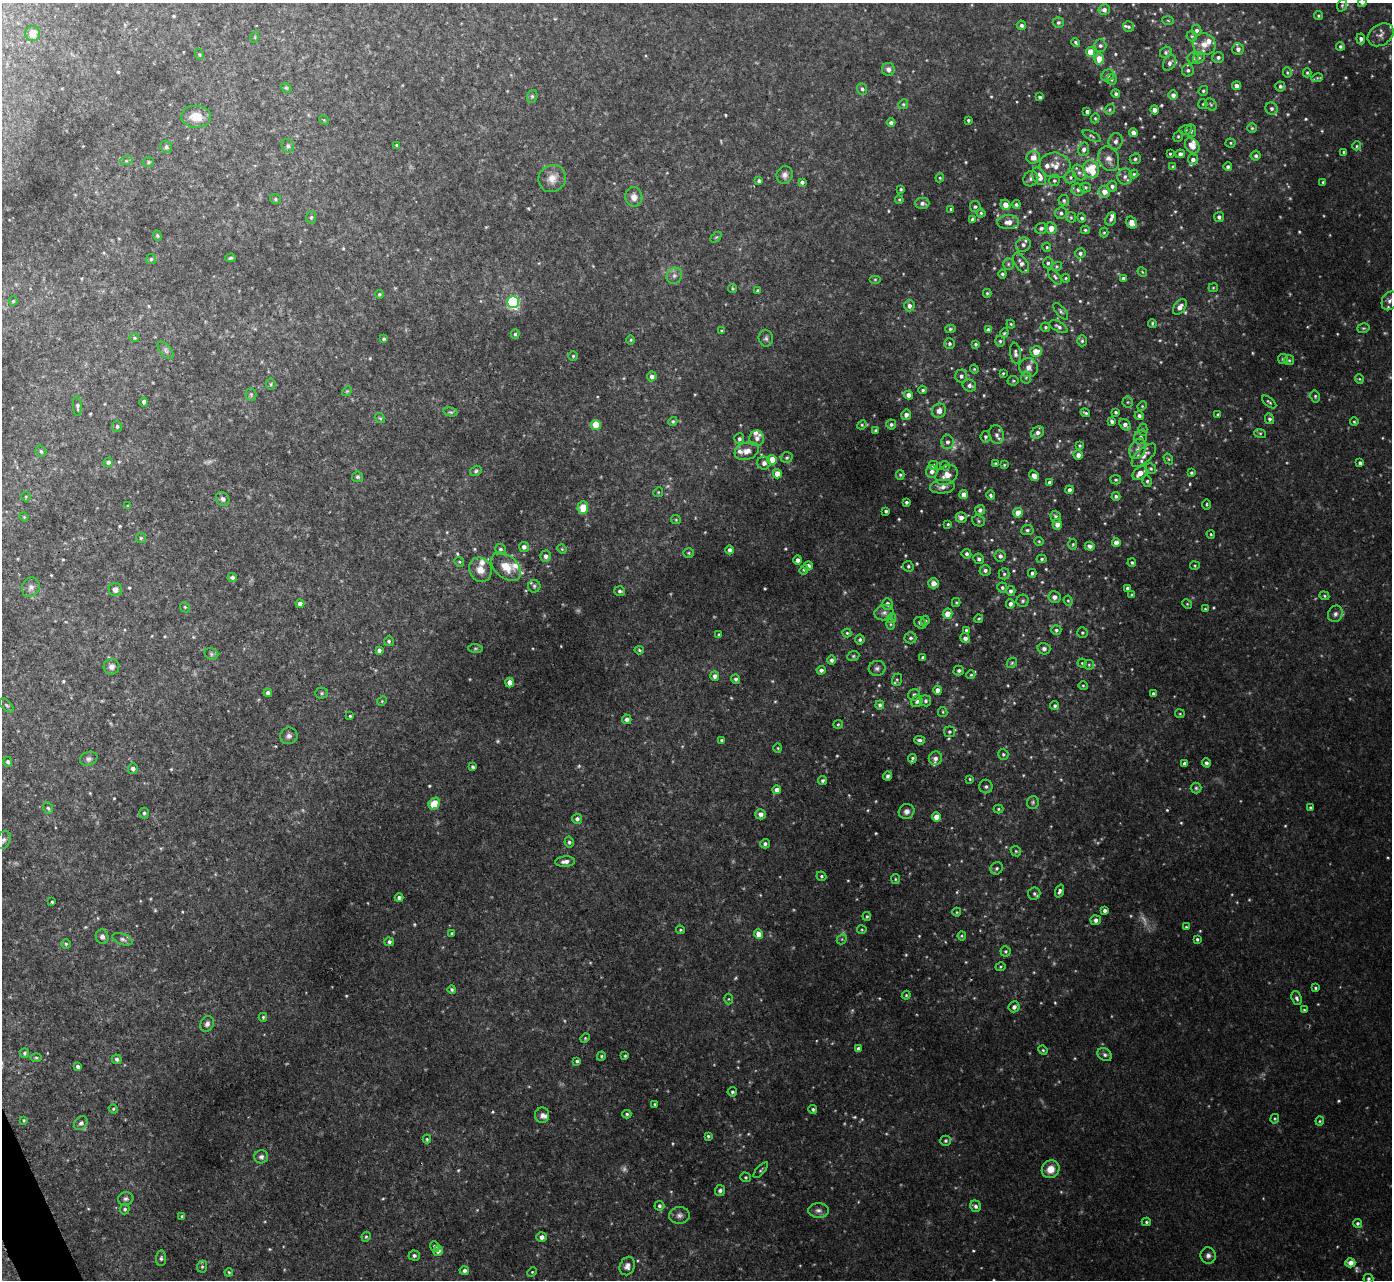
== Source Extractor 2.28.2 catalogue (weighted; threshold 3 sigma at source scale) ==
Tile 7 of 4 x 4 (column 3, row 2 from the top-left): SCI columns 2848-4237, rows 2711-3988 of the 5692 x 5724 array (HDU 1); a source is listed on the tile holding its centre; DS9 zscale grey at full resolution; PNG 1394 x 1282 px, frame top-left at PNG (2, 3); each listed source drawn as its Kron ellipse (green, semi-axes under 4 px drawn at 4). Shown black and unused: <1% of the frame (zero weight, under 2 of 3 exposures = <1% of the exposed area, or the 3 px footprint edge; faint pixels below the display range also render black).
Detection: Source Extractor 2.28.2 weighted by HDU 2 'WHT'; one run over the whole footprint, this tile lists its part. Background 0.0659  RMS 0.01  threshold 0.0456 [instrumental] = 3 sigma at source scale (4.5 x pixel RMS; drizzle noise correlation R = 1.50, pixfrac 1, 0.05/0.05 arcsec/px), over >= 5 px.
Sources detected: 647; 21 too faint to see at this stretch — neither listed nor drawn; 21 inside a brighter listed object's ellipse — not listed separately; of the other 605, all 500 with FLUX_AUTO >= 1.04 (the completeness limit of this list) listed and drawn (105 fainter detections not listed), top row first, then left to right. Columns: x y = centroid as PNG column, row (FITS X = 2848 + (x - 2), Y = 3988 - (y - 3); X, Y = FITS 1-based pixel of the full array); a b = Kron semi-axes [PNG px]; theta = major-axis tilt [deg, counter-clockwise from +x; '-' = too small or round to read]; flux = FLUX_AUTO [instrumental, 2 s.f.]
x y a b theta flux
1362 3 4 4 - 1.9
1342 5 6 4 69 1.6
1104 10 5 5 - 3.5
1318 16 4 4 - 1.4
1168 20 5 3 - 1
1058 22 5 5 - 2
1021 25 5 4 - 2.3
1129 27 5 5 - 1.7
1197 30 5 4 - 2.7
33 33 8 7 - 6.4
1381 35 14 10 33 5.5
1192 36 5 5 - 1.5
255 37 6 3 73 1.1
1361 39 5 4 - 2.6
1076 42 4 3 - 1.7
1204 44 11 11 - 9
1100 46 6 6 - 2.3
1340 46 4 4 - 2
1238 49 6 5 - 4.3
1091 52 5 4 - 21
1166 52 6 5 - 2
199 54 6 4 -72 1.1
1218 57 6 5 - 2.7
1193 58 6 5 - 2
1199 58 6 5 - 1.8
1099 59 5 4 - 17
1170 63 8 6 56 4
888 69 6 6 - 3.7
1188 70 6 6 - 2.5
1287 73 5 4 - 1.3
1307 73 4 4 - 1.3
1108 75 7 5 34 2.9
1317 78 6 4 16 1.3
1112 79 5 5 - 1.5
1236 86 4 4 - 4.3
1280 86 5 5 - 2
286 88 6 4 -41 1.3
862 89 6 5 - 2.4
1203 91 5 4 - 1.6
1116 94 4 4 - 2.4
1173 95 5 4 - 4.5
532 96 6 5 - 1.7
1040 97 4 3 - 2.1
903 104 5 4 - 1.4
1203 104 5 4 - 1.2
1211 104 7 5 -54 1.8
1272 109 6 6 - 2.7
1110 110 6 4 49 1.5
1155 110 5 4 - 6
1087 111 3 3 - 3
196 117 15 11 -2 15
1095 118 5 4 - 1.3
324 120 5 4 - 1
968 120 3 3 - 1.8
891 123 4 4 - 2.5
1252 128 5 5 - 1.4
1185 130 6 5 - 1.9
1191 131 6 5 - 2.1
1133 133 4 4 - 4.7
1092 136 10 4 -26 1.9
1178 136 6 4 68 1.4
1116 141 8 7 - 4.4
1231 143 5 4 - 1.2
397 145 3 2 - 1.2
288 146 7 6 - 2.4
1192 146 8 6 -51 9.7
1357 146 4 4 - 1.2
166 147 6 5 - 2.1
1084 149 7 5 79 3.5
1344 152 3 3 - 1.8
1170 154 3 3 - 1.1
1180 154 5 4 - 3.8
1256 156 5 5 - 2.4
1033 157 7 6 - 8
1109 159 13 10 -64 7.1
1135 159 5 5 - 2
1193 159 5 5 - 3.6
126 161 6 4 17 1.5
148 162 6 4 16 1.7
1055 165 15 12 -5 11
1173 167 4 3 - 1.7
1228 167 4 4 - 2.1
1091 169 9 7 -67 32
1079 173 8 6 -62 3.6
1134 174 4 4 - 1.2
785 175 9 8 - 4.2
1039 176 9 6 -60 11
1070 177 6 6 - 2
1125 177 8 7 - 4.2
552 178 14 13 - 10
940 178 4 4 - 1.1
1031 179 8 7 - 3.2
759 181 3 3 - 2
1054 181 5 5 - 1.7
802 182 4 3 - 2.4
1323 182 3 3 - 1.2
1112 186 5 5 - 3
1085 187 5 5 - 2.1
901 189 3 3 - 1.3
1078 189 6 6 - 3.4
1104 192 6 5 - 8.7
634 197 9 8 - 7.7
275 199 6 4 -36 1.6
899 200 4 4 - 1.1
1064 200 5 5 - 2
922 203 7 5 0 3.4
1016 204 4 4 - 1.9
1005 205 5 4 - 8.2
975 206 5 5 - 1.8
951 209 3 3 - 1.5
981 213 4 4 - 1.5
1061 213 6 5 - 2.4
311 217 6 5 - 1.8
1071 217 6 5 - 1.5
1219 217 5 5 - 2.9
1082 218 4 4 - 2
972 219 4 3 - 1.3
1111 219 7 5 67 2.5
1008 222 11 7 4 7.4
1132 223 6 5 - 7.8
1041 228 6 5 - 2.6
1051 228 6 5 - 11
1085 230 4 3 - 1.4
1104 233 5 4 - 1.2
157 236 6 4 -71 1.3
716 237 6 4 43 1.3
1023 245 7 7 - 3.8
1047 247 5 4 - 1.3
1080 253 5 5 - 2.4
230 258 5 3 - 1.5
151 259 5 5 - 1.4
1021 263 11 6 -55 4.4
1048 263 6 4 86 2.2
1008 264 6 5 - 1.9
1057 266 5 3 - 1.2
1142 272 5 4 - 1
1002 274 4 4 - 1.8
674 276 8 7 - 3.9
1055 277 9 4 -53 2.2
1066 278 4 4 - 1.1
1123 278 4 3 - 2.5
875 279 6 4 0 1.3
1213 288 4 4 - 1.1
732 289 5 4 - 1.3
757 290 4 3 - 1.2
987 293 4 3 - 1.2
379 294 4 4 - 1.4
13 301 4 4 - 1.3
1389 301 10 7 66 4.8
513 302 6 5 - 150
909 306 5 5 - 4.1
1180 307 9 5 52 5.7
1061 311 10 4 -50 2.1
1152 323 4 3 - 1.2
1011 324 4 3 - 1.1
1045 327 5 4 - 1.6
1058 327 10 5 -30 3
1363 328 6 4 17 1.5
950 329 5 4 - 1.5
988 330 4 4 - 2.9
722 331 3 3 - 1
1004 333 5 4 - 1.3
515 334 5 4 - 1.8
134 338 5 4 - 1.2
766 338 8 7 - 2.7
384 339 4 4 - 1.6
631 340 4 3 - 1.1
1000 341 5 5 - 2
1082 341 5 4 - 1.7
950 343 5 5 - 1.9
975 344 4 4 - 1.6
166 350 10 5 -50 2.9
1036 352 6 5 - 16
1015 353 11 5 -82 3.6
573 356 4 4 - 1.4
1283 359 5 5 - 1.5
1289 360 5 5 - 1.4
1029 368 9 9 - 6.3
974 369 4 4 - 1.1
1003 373 3 3 - 1.1
652 376 5 4 - 4.3
961 376 6 6 - 3.1
1026 377 6 5 - 1.6
1359 379 5 4 - 1.1
1013 381 5 5 - 1.3
271 384 5 5 - 1.4
969 385 7 6 - 3.3
923 390 4 3 - 1.7
347 391 5 4 - 1.2
251 394 6 5 - 1.8
909 395 4 4 - 5.5
1315 396 6 4 -78 1.5
144 402 4 4 - 2.4
1128 402 5 5 - 1.3
1269 402 8 4 -39 1.6
77 406 10 4 -87 2.2
1142 406 5 4 - 1.1
939 411 7 7 - 5.7
451 412 7 4 -14 1.7
1116 412 3 3 - 1.7
1085 413 5 3 - 1.6
1218 414 3 3 - 1.6
906 415 5 5 - 3.6
1139 416 4 4 - 2.7
380 418 5 4 - 1.4
1269 419 5 4 - 2.4
673 421 5 4 - 1.7
1112 421 4 3 - 2.8
1354 422 4 3 - 1.3
891 424 5 5 - 2
596 425 5 5 - 32
862 425 5 4 - 1.3
1125 425 6 5 - 4.4
117 426 5 5 - 1.8
876 430 3 3 - 1.5
1143 430 6 4 -90 1.5
1037 432 7 5 32 4.2
1260 433 6 4 -18 1.6
996 435 9 7 -74 4.5
985 437 5 5 - 2
1140 437 7 6 - 3.3
757 438 8 7 - 4.6
739 439 5 5 - 2.3
947 442 6 6 - 3.4
1080 445 4 4 - 1.4
1138 449 11 7 60 5.6
41 451 6 5 - 1.7
747 451 12 8 19 8.5
1078 455 4 4 - 5.1
1144 455 15 7 42 7.9
787 458 6 5 - 1.9
1168 459 6 4 -59 1.1
772 460 5 5 - 22
108 462 5 4 - 3.1
764 463 6 6 - 4.9
996 463 4 3 - 1.2
1360 463 4 4 - 2.6
933 465 5 4 - 2.1
1004 465 4 4 - 1
945 466 5 5 - 1.3
1151 469 5 5 - 1.7
476 471 6 5 - 1.9
932 472 6 6 - 4.1
1140 473 8 5 40 8.9
1191 473 3 3 - 1.5
777 474 5 4 - 10
900 475 5 4 - 1.4
946 475 12 9 34 9.3
1034 476 6 4 -61 8.2
357 477 5 5 - 1.8
1116 480 5 4 - 1.5
1147 481 5 4 - 1.7
1050 483 4 4 - 3.7
942 487 12 6 5 5.7
1069 490 4 4 - 3
658 492 5 4 - 1.2
964 494 4 4 - 8.1
991 495 5 4 - 1.8
1116 496 4 4 - 2.1
26 497 5 4 - 1.2
223 499 7 6 - 3.1
906 502 3 3 - 1.7
1207 504 5 3 - 1.1
128 506 3 3 - 1.1
583 508 6 5 - 22
980 510 5 5 - 2.9
886 511 3 3 - 1.7
1018 513 5 4 - 13
24 517 4 4 - 1.1
961 517 5 5 - 4.6
1056 517 6 5 - 3
676 520 5 4 - 1.1
978 521 6 5 - 1.7
948 524 3 3 - 1.3
1057 524 5 4 - 7.3
1027 530 6 5 - 2.2
1211 534 4 3 - 1.2
141 538 5 5 - 1.4
1039 541 4 4 - 1.1
1116 543 4 4 - 7.2
1073 544 6 4 87 1.3
1090 546 5 4 - 3.3
524 547 5 5 - 3.7
500 549 5 5 - 2.3
562 549 5 4 - 1.1
730 550 4 4 - 3.2
689 553 5 4 - 1.3
966 554 5 4 - 2.3
546 556 5 5 - 3.8
1000 556 6 5 - 3.5
979 559 6 5 - 2.4
1042 559 5 4 - 1.6
798 560 5 4 - 3.6
459 562 5 4 - 1.3
1132 563 4 3 - 1.5
808 566 5 4 - 5
908 566 5 5 - 1.9
1195 566 5 4 - 1.2
506 567 17 11 -42 16
480 570 12 11 - 9.4
804 570 5 4 - 1.3
985 570 6 5 - 3.1
1032 573 4 4 - 2.2
1004 574 5 5 - 1.7
232 578 5 4 - 2.7
933 583 5 5 - 6.4
534 586 6 6 - 2.1
31 587 10 8 60 4.5
1002 587 5 5 - 2.1
1128 588 4 3 - 2.1
115 590 6 6 - 4.9
620 591 5 5 - 2.2
1011 591 5 5 - 3
1132 595 4 3 - 1.5
1324 596 5 4 - 1.3
1054 597 6 6 - 4.2
1023 601 6 6 - 2.2
1068 601 5 4 - 1.2
956 602 4 4 - 1.2
300 604 4 4 - 4.7
887 604 6 5 - 3.5
1010 604 4 4 - 3.5
1187 604 5 4 - 1.1
185 607 5 4 - 1.3
1205 609 4 4 - 1
884 613 9 7 14 4
948 614 5 5 - 12
1335 614 8 7 - 3.6
891 618 5 4 - 1.2
979 619 4 3 - 1.2
925 621 5 4 - 1.4
920 623 6 5 - 2.5
891 624 6 4 -90 1.4
966 630 3 3 - 1.5
1056 630 5 5 - 2.2
847 633 4 4 - 1.3
1082 633 5 5 - 1.5
719 634 4 3 - 1
910 638 6 5 - 2.3
965 638 5 4 - 4.2
860 640 5 5 - 1.9
389 641 5 4 - 1.5
475 648 7 4 -5 1.5
1044 649 6 6 - 3.1
379 650 4 4 - 2.6
639 650 4 4 - 1.2
211 654 7 5 -22 1.8
853 656 6 5 - 1.5
923 658 4 3 - 2.4
832 660 5 4 - 2.7
1012 663 6 4 45 1.4
1082 663 4 4 - 1.1
1089 665 5 5 - 1.3
111 667 8 8 - 4.5
877 668 8 7 - 3.2
821 670 4 4 - 2.8
959 671 5 5 - 2.3
971 675 4 3 - 1.1
715 676 5 4 - 3.7
736 679 5 4 - 2.5
897 680 6 5 - 1.4
510 682 5 4 - 7.3
1083 686 4 4 - 1.2
938 690 4 4 - 6.3
268 693 4 4 - 3.7
321 693 6 5 - 1.8
1153 694 3 3 - 1.7
914 695 6 5 - 3.5
382 701 5 4 - 1.1
917 701 6 5 - 2.8
926 701 5 5 - 2.3
7 705 9 5 -41 1.8
880 705 4 4 - 2.4
1055 706 4 4 - 2
943 712 5 4 - 1.2
1180 714 5 4 - 1.1
350 716 3 3 - 1.1
627 719 4 4 - 3.2
838 724 5 4 - 1.3
949 732 5 5 - 1.8
289 736 8 8 - 3.6
722 740 4 4 - 1.6
920 740 5 3 - 2.4
778 748 4 4 - 1.1
1003 754 5 5 - 1.6
935 758 7 6 - 4.1
89 759 9 7 21 3
912 759 5 3 - 1.7
8 762 5 4 - 2
1185 763 4 4 - 3.9
1206 763 4 4 - 2.7
473 767 4 3 - 1.8
133 769 5 5 - 3.8
887 776 4 3 - 1.9
970 779 4 3 - 1
823 780 5 4 - 2
986 787 7 6 - 2.3
1196 788 5 5 - 1.7
777 790 4 4 - 4.8
1033 802 6 5 - 1.8
434 804 6 5 - 27
1310 807 4 3 - 1.2
48 808 6 5 - 2
998 809 5 4 - 1.3
907 811 8 7 - 3.9
144 813 5 4 - 1.9
760 814 5 5 - 5.2
936 817 4 4 - 11
577 819 5 5 - 3.1
4 840 9 7 65 3.3
569 842 5 4 - 2
765 844 4 4 - 2.3
1016 851 5 4 - 1.5
565 862 10 5 4 5.3
997 868 6 6 - 2.3
821 876 5 4 - 1.7
895 879 5 4 - 1.3
1059 891 7 4 69 2.9
1034 893 6 6 - 2.2
399 898 4 4 - 2.8
52 902 3 3 - 1.2
1105 911 4 4 - 3.1
957 912 4 4 - 1.1
867 916 4 3 - 1.4
1096 920 5 5 - 3.9
1186 927 4 4 - 1.3
680 930 4 3 - 1.2
862 930 5 4 - 1.2
452 933 4 3 - 1.5
758 934 5 4 - 9.6
962 936 4 4 - 1.1
102 937 7 6 - 3.6
123 939 10 5 -20 3
842 939 6 4 46 1.4
1197 939 3 3 - 1.6
389 942 4 4 - 2.3
66 944 4 4 - 1.4
1006 951 5 5 - 1.7
1000 967 5 4 - 1.3
1315 988 3 3 - 1.3
452 989 4 4 - 1.7
906 995 4 4 - 1.3
1296 998 7 5 -70 2.6
728 999 5 3 - 1.1
1014 1007 5 5 - 4
1304 1010 4 4 - 1.1
263 1017 4 3 - 1.4
207 1024 8 6 63 3.5
585 1038 5 4 - 1.1
858 1049 4 4 - 3.5
1043 1050 5 4 - 1.3
25 1053 5 4 - 1.9
1105 1055 8 6 -34 2.9
601 1056 4 4 - 1.4
625 1056 4 3 - 1.3
36 1057 5 3 - 1.3
117 1059 5 4 - 2.4
577 1061 4 4 - 1.6
78 1067 3 3 - 2.5
732 1092 5 4 - 1.9
655 1104 3 3 - 1.3
113 1109 5 4 - 1.2
813 1109 4 4 - 1.8
627 1114 4 4 - 1.5
542 1115 7 7 - 4.1
1275 1119 5 4 - 1.1
24 1120 4 3 - 1.2
1320 1121 4 4 - 1.1
81 1123 7 6 - 2.7
708 1136 4 4 - 1.5
427 1139 4 4 - 1.2
946 1141 5 5 - 2
261 1157 7 6 - 3.1
1051 1169 9 8 - 12
761 1170 10 3 49 1.5
746 1177 5 4 - 1.4
720 1190 5 5 - 2.4
126 1199 7 6 - 2.7
659 1206 5 5 - 2.2
975 1206 6 5 - 2.9
125 1209 5 5 - 2
818 1210 10 7 -1 4.4
679 1215 10 8 4 4.2
182 1216 4 4 - 1.5
1146 1222 4 4 - 1.4
1357 1223 4 4 - 1.8
366 1237 5 4 - 1.3
542 1237 5 5 - 4.9
435 1246 5 4 - 2.7
438 1251 5 4 - 4.9
414 1255 5 5 - 2.2
1208 1256 8 7 - 3.7
161 1258 8 5 84 2.1
1350 1263 5 4 - 7.7
627 1266 9 7 69 5.2
202 1267 6 5 - 1.9
464 1270 4 4 - 2.9
229 1272 4 3 - 1.1
532 1272 5 3 - 1.1
1368 1279 5 5 - 1.9
Isophote crosses this tile's border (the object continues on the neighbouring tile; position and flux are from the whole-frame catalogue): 1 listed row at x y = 1362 3